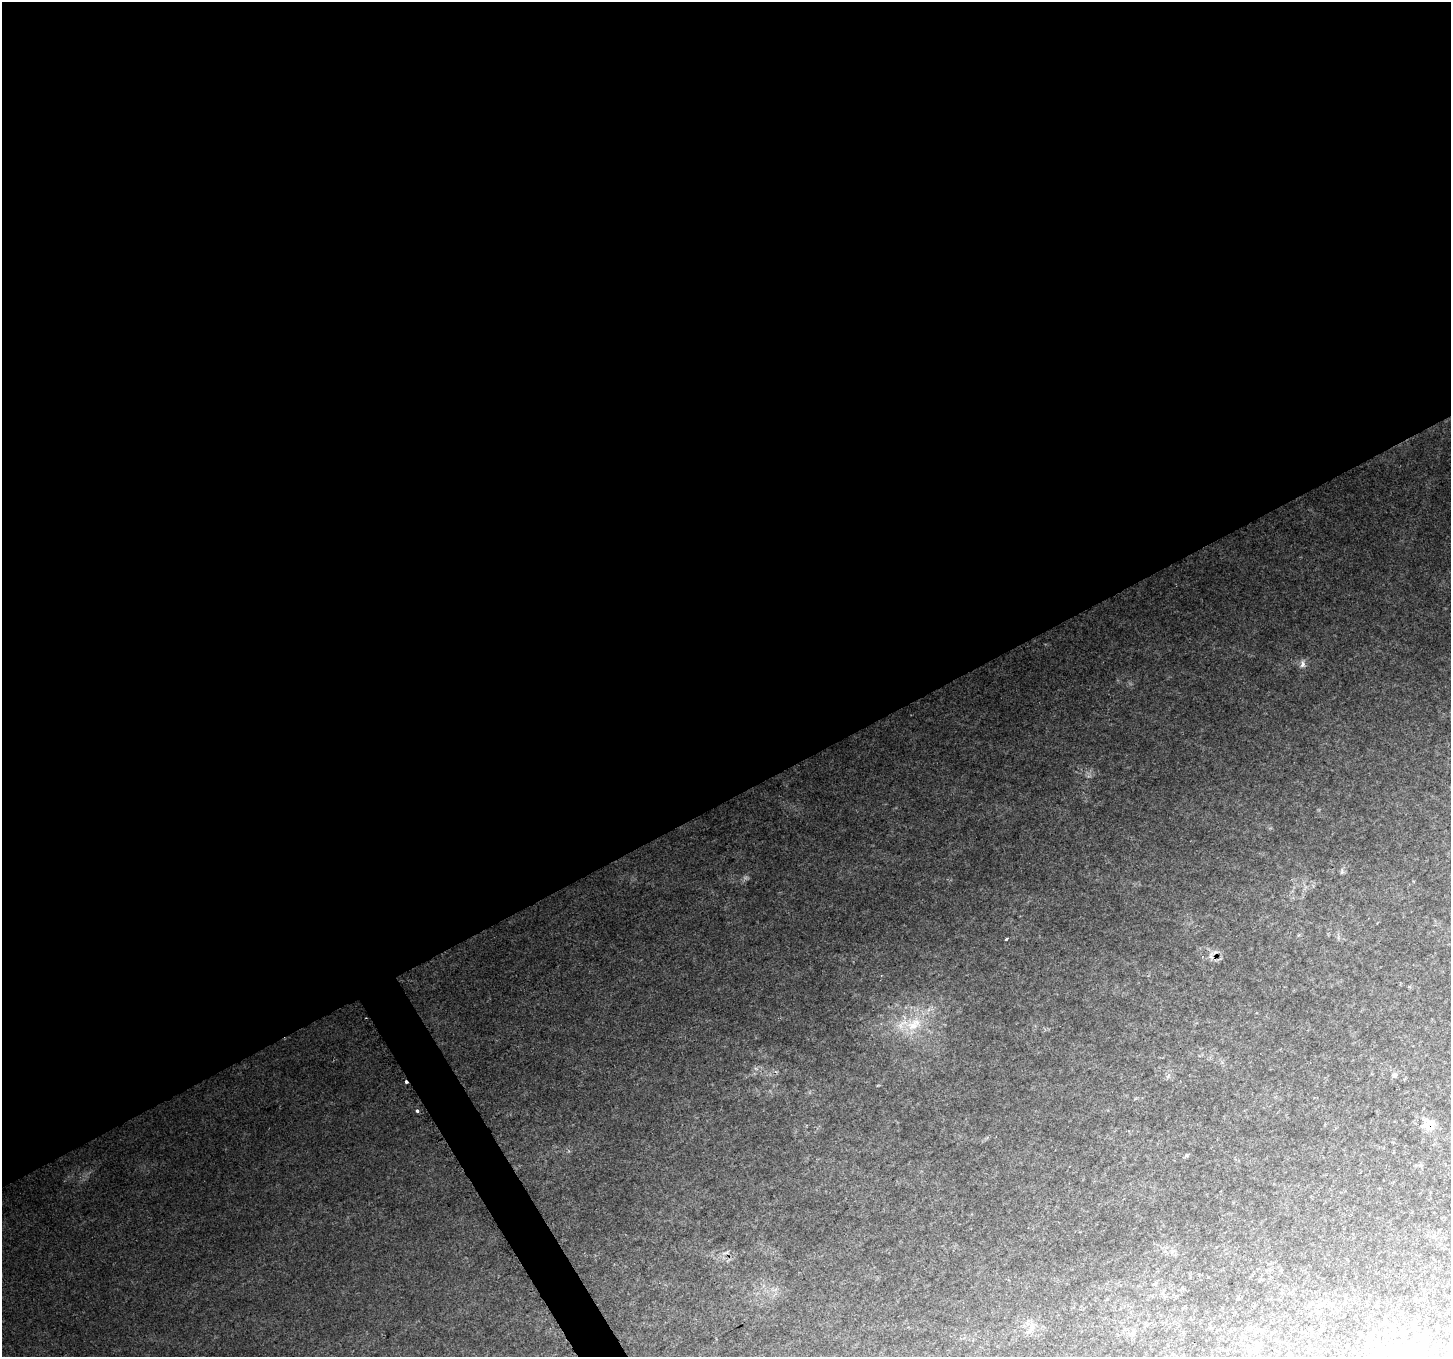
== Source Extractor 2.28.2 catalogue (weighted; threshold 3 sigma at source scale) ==
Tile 2 of 4 x 4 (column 2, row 1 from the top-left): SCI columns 1470-2918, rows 4240-5594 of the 5822 x 5712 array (HDU 1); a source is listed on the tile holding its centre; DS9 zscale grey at full resolution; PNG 1453 x 1359 px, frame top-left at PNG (2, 2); no overlay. Shown black and unused: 60% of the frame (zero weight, under 2 of 3 exposures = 1% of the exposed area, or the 3 px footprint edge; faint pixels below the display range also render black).
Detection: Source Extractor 2.28.2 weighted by HDU 2 'WHT'; one run over the whole footprint, this tile lists its part. Background 0.112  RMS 0.0093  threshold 0.0419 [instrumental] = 3 sigma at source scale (4.5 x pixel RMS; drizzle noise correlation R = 1.50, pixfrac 1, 0.0396/0.0396 arcsec/px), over >= 5 px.
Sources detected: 13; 2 inside a brighter object's white glare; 2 cosmic-ray / hot-pixel residue — not listed; the other 9 listed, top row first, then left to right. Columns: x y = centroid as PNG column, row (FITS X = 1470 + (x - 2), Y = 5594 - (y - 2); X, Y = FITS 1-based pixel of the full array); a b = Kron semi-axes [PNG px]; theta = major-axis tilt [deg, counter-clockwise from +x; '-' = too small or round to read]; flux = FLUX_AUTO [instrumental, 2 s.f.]
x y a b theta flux
1302 664 12 5 78 3.4
1006 939 4 3 - 4.4
914 1024 25 14 34 25
1395 1075 7 6 - 2.1
417 1110 3 3 - 7.9
1429 1125 18 14 -11 12
1434 1236 6 4 -46 1.5
1032 1327 7 4 -19 2.6
1412 1353 19 6 -46 7.8
Overlapping masked pixels (flux is a lower limit): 1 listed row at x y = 1429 1125